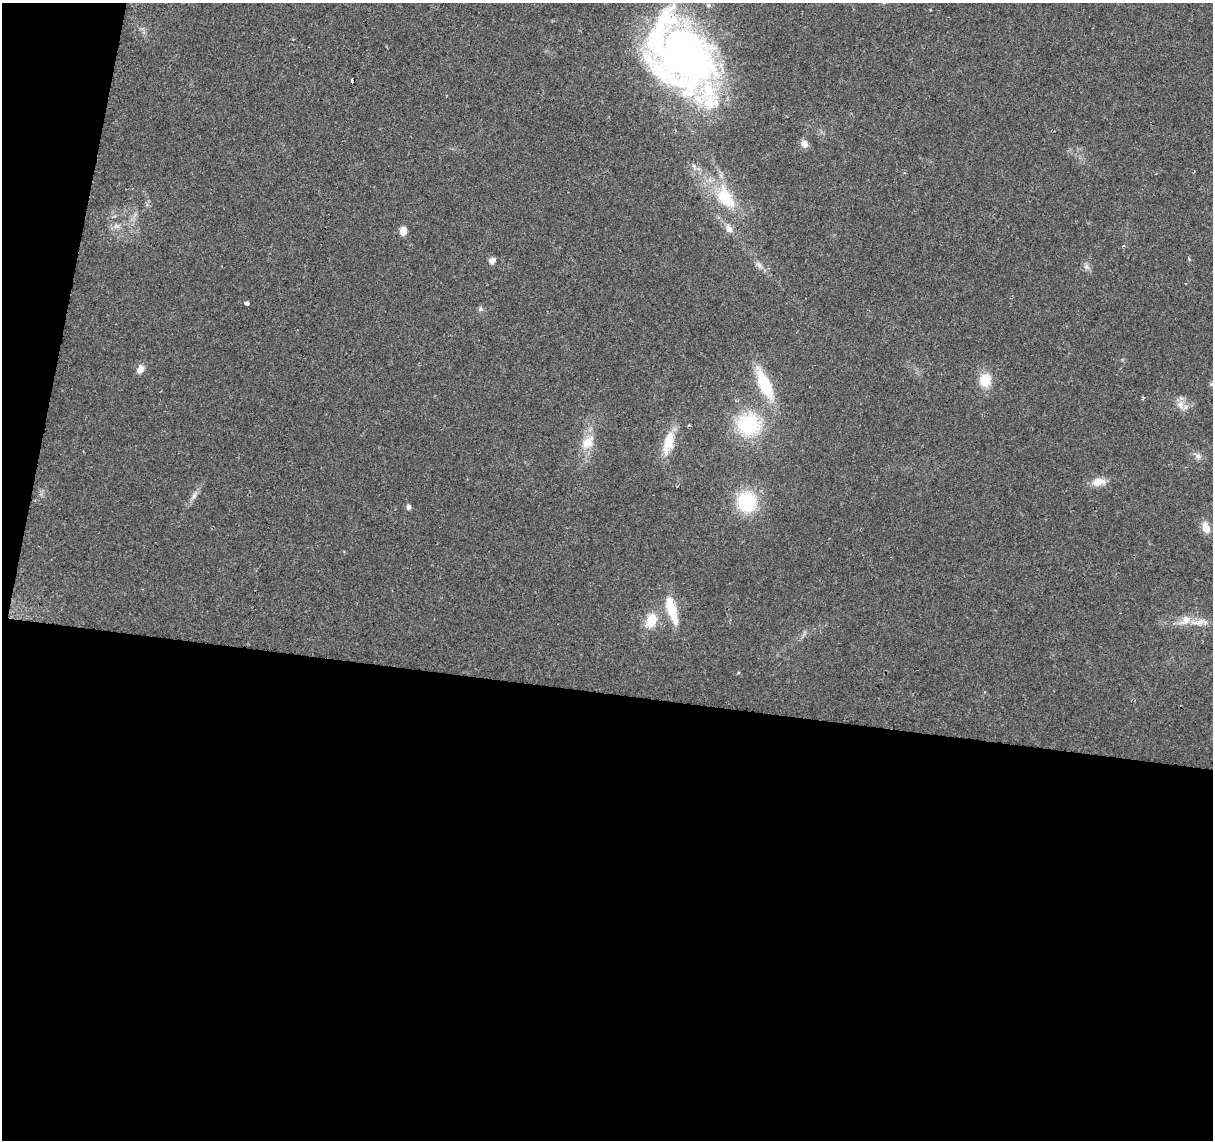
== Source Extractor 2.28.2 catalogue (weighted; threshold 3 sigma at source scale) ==
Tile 13 of 4 x 4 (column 1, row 4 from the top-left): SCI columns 1-1211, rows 225-1362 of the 4851 x 5061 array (HDU 1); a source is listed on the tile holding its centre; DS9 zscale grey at full resolution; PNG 1215 x 1142 px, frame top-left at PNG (2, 3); no overlay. Shown black and unused: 42% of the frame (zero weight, under 2 of 3 exposures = <1% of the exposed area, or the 3 px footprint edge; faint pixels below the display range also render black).
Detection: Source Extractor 2.28.2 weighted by HDU 2 'WHT'; one run over the whole footprint, this tile lists its part. Background 0.0399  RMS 0.0058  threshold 0.0263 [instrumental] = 3 sigma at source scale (4.5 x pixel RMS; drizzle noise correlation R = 1.50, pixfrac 1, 0.0396/0.0396 arcsec/px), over >= 5 px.
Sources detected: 36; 1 inside a brighter object's white glare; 1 cosmic-ray / hot-pixel residue — not listed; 2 inside a brighter listed object's ellipse — not listed separately; the other 32 listed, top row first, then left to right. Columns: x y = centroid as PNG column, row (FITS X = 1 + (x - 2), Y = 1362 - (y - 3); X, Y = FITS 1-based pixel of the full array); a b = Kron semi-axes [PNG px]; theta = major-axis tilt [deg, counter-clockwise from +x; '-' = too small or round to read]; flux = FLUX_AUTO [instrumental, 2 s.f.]
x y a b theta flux
684 55 81 57 -56 320
353 81 4 4 - 5.8
804 144 9 8 - 3.7
694 166 8 5 -63 1.7
725 198 33 18 -54 28
116 226 10 6 -18 2.4
729 229 11 8 -63 3.8
403 231 8 6 86 5
1124 246 4 3 - 0.5
492 261 9 8 - 2.4
759 265 12 7 -54 2.6
1086 266 8 6 -6 2
247 303 4 3 - 28
480 309 7 5 69 1.3
140 369 10 7 59 4.4
985 380 14 12 78 13
765 384 35 13 -65 29
1143 398 5 3 - 1
1180 405 14 10 -70 4.8
749 424 25 24 - 43
588 442 23 14 50 10
668 443 32 11 74 14
1198 456 9 7 -63 2.4
1098 482 18 10 9 6.4
194 495 12 5 60 2.7
747 502 21 19 -85 33
409 507 6 5 - 2.1
1206 527 12 8 -70 7.1
671 609 32 9 -73 19
651 620 16 11 68 13
1185 620 22 11 34 7.3
738 673 5 3 - 0.51
Overlapping masked pixels (flux is a lower limit): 1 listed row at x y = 353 81
Isophote crosses this tile's border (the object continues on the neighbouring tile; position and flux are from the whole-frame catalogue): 1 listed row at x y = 684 55